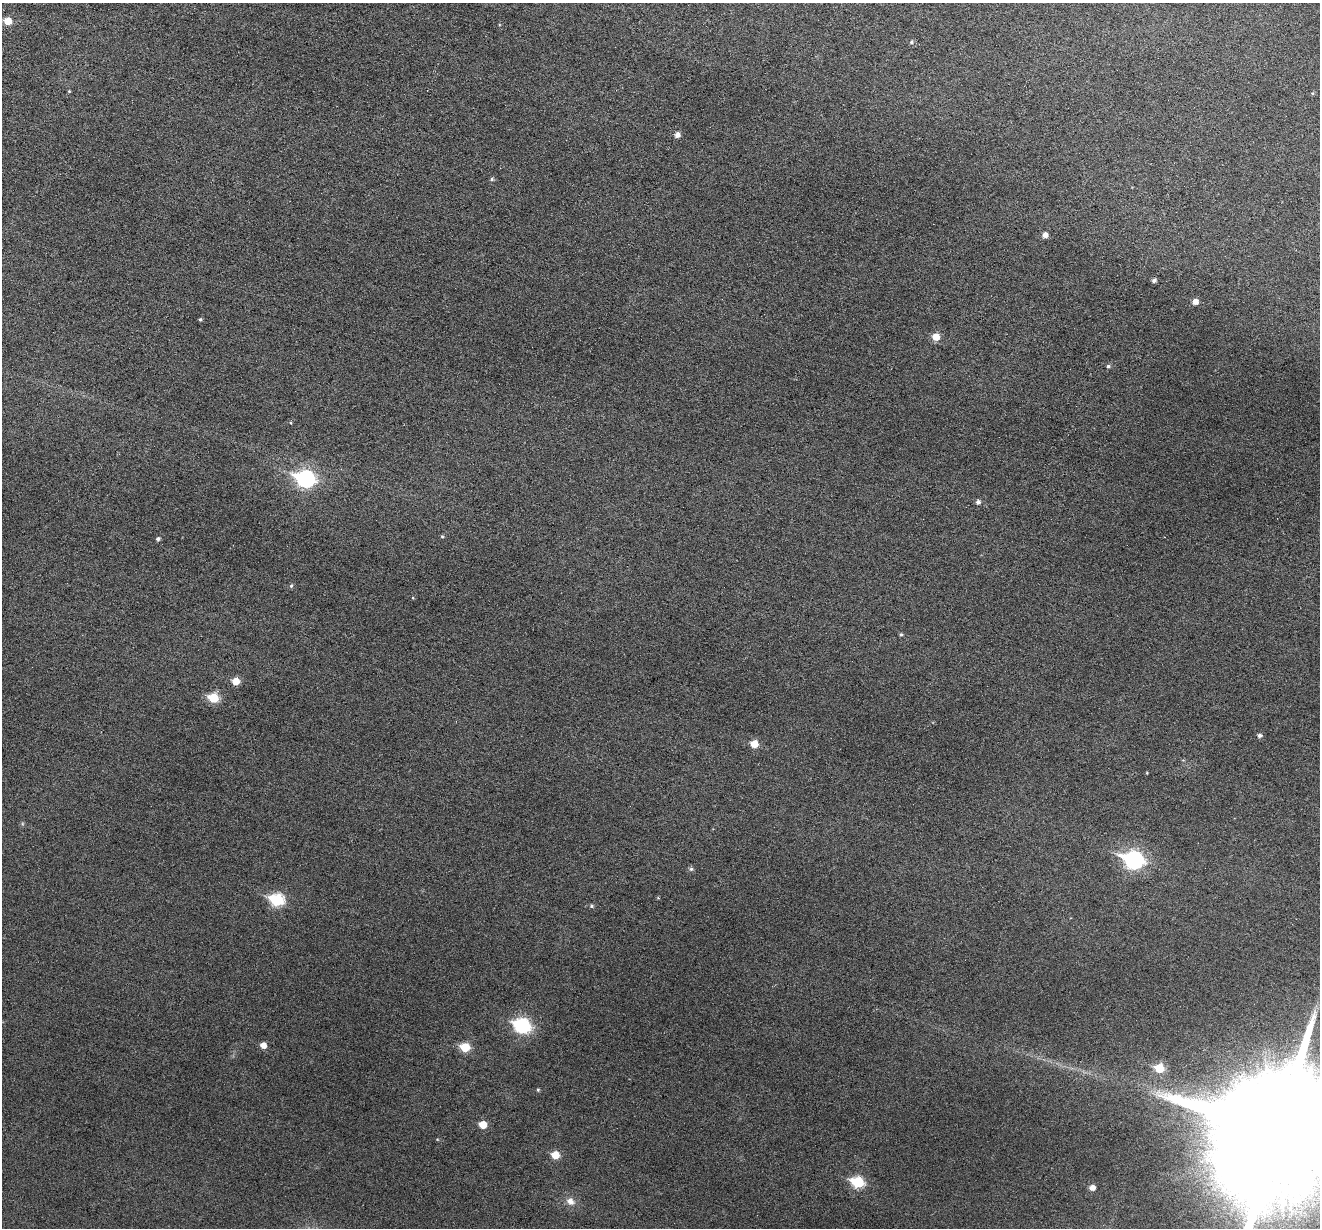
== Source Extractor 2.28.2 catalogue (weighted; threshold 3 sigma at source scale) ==
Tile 10 of 4 x 4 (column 2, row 3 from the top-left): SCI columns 1319-2636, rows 1358-2583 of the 5274 x 5295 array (HDU 1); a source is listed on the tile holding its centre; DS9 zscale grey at full resolution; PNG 1322 x 1230 px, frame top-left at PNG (2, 3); no overlay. Nothing masked; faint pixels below the display range render black.
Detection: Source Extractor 2.28.2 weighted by HDU 2 'WHT'; one run over the whole footprint, this tile lists its part. Background 0.0453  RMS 0.0056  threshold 0.0229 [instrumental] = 3 sigma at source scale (4.09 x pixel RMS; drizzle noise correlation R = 1.36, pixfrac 0.8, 0.05/0.05 arcsec/px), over >= 5 px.
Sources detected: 37; all 37 listed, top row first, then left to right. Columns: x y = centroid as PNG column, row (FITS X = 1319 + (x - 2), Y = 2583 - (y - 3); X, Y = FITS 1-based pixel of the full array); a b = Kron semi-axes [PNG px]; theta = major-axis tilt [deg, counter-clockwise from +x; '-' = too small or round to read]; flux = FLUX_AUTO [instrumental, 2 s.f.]
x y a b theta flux
8 21 6 5 - 8.1
911 42 6 5 - 0.87
69 91 3 3 - 0.48
677 135 5 5 - 2.7
492 179 5 4 - 0.85
1045 235 5 5 - 3.1
1154 280 5 4 - 1.5
1195 302 6 5 - 3.9
200 319 4 4 - 0.74
936 337 6 6 - 7
1108 366 5 4 - 0.96
305 478 9 7 -16 140
978 502 5 5 - 1.7
442 536 4 4 - 0.62
158 539 4 4 - 1.1
291 586 6 5 - 0.84
901 634 5 4 - 0.8
236 681 6 6 - 7.3
213 698 6 6 - 22
1259 735 5 4 - 1.5
754 744 6 5 - 8.6
1147 773 4 2 - 0.34
1134 860 9 7 -17 170
691 869 6 5 - 1.1
277 900 8 6 -10 47
592 906 6 4 -16 0.9
521 1025 9 7 -20 60
263 1045 5 5 - 4.4
465 1047 6 6 - 16
1159 1068 6 6 - 16
538 1090 4 4 - 0.63
483 1125 6 5 - 9.2
1277 1133 41 30 68 39000
555 1155 6 5 - 10
858 1182 7 6 - 37
1092 1188 5 4 - 3.5
570 1201 11 8 -33 3.5
Isophote crosses this tile's border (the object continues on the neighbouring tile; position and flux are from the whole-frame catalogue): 1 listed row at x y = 1277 1133